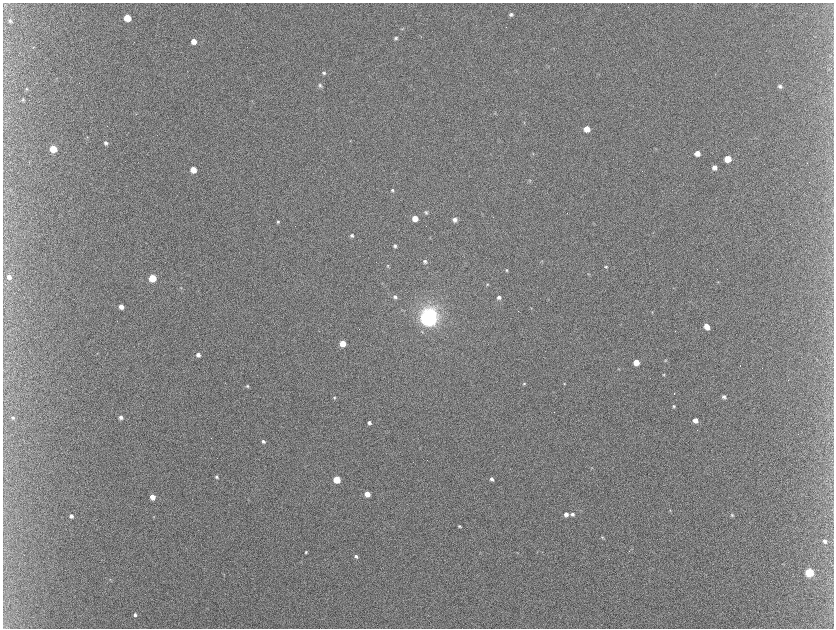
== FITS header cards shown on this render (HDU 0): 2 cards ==
NAXIS1  =                 1663 / length of data axis 1
NAXIS2  =                 1252 / length of data axis 2

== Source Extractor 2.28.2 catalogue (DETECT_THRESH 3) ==
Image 1663 x 1252 px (HDU 0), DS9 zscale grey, zoomed out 1/2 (1 PNG px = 2 x 2 image px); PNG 836 x 630 px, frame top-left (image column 2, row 1251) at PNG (3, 3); no overlay
Background 378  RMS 15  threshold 45.5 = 3 sigma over >= 5 px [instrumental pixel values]
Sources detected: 110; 17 cannot appear on this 1/2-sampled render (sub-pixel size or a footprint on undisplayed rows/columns) and are not listed; the other 93 listed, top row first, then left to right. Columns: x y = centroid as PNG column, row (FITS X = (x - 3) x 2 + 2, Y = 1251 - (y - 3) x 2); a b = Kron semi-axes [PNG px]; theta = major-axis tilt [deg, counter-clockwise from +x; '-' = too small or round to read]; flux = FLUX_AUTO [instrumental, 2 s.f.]
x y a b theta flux
511 14 4 4 - 6.9e+03
127 18 5 5 - 9.4e+04
10 21 5 4 - 5.6e+03
402 29 4 4 - 3.3e+03
396 38 4 4 - 5.6e+03
194 41 4 4 - 2.9e+04
324 73 5 4 - 5.8e+03
56 78 3 3 - 2.3e+03
320 85 6 4 -44 6.3e+03
780 86 5 5 - 7.3e+03
27 89 4 3 - 2.8e+03
23 99 4 4 - 3.5e+03
252 100 3 2 - 1.5e+03
587 129 5 4 - 4.9e+04
87 137 4 3 - 2.6e+03
350 141 3 2 - 1.4e+03
106 143 5 4 - 7.9e+03
53 149 5 4 - 1.0e+05
533 153 4 3 - 2.7e+03
697 153 5 4 - 2.5e+04
728 159 5 5 - 6.4e+04
29 162 3 2 - 1.3e+03
714 167 5 4 - 1.5e+04
193 170 4 4 - 5.0e+04
530 180 4 3 - 3.0e+03
392 190 4 3 - 4.8e+03
426 212 5 4 - 5.8e+03
415 218 4 4 - 4.6e+04
455 220 5 4 - 1.3e+04
278 222 3 3 - 4.0e+03
593 223 3 2 - 1.4e+03
352 235 4 4 - 7.1e+03
430 237 3 2 - 1.4e+03
395 246 4 4 - 7.0e+03
425 261 5 4 - 6.7e+03
541 261 4 2 - 2.2e+03
388 266 5 4 - 3.7e+03
606 267 4 4 - 4.1e+03
506 270 4 4 - 4.4e+03
588 274 4 2 - 2.0e+03
9 277 5 4 - 1.5e+04
152 278 4 4 - 1.3e+05
718 282 4 3 - 2.3e+03
487 284 4 3 - 3.0e+03
180 288 4 2 - 1.9e+03
395 297 5 5 - 7.5e+03
499 297 4 4 - 9.5e+03
121 306 4 4 - 2.5e+04
531 308 3 3 - 1.7e+03
652 312 3 2 - 1.9e+03
428 318 6 6 - 3.4e+06
707 326 5 4 - 3.4e+04
343 343 4 4 - 6.6e+04
97 353 3 2 - 1.4e+03
198 355 4 4 - 1.5e+04
666 360 3 3 - 2.6e+03
636 362 4 4 - 5.2e+04
619 369 3 3 - 1.7e+03
663 375 4 4 - 3.3e+03
564 383 4 3 - 2.9e+03
524 384 4 3 - 3.7e+03
247 386 4 3 - 4.2e+03
674 393 2 2 - 1.0e+04
334 397 4 4 - 4.1e+03
724 397 5 4 - 8.0e+03
674 406 4 4 - 4.5e+03
121 417 4 4 - 1.5e+04
13 418 4 3 - 4.6e+03
695 420 4 4 - 2.4e+04
369 423 4 4 - 8.5e+03
263 441 4 3 - 7.4e+03
591 468 5 2 - 2.2e+03
216 477 4 4 - 6.0e+03
337 479 4 4 - 1.3e+05
491 479 4 3 - 9.2e+03
367 494 4 4 - 5.5e+04
152 497 4 4 - 4.2e+04
670 510 4 3 - 2.2e+03
566 514 4 4 - 1.6e+04
572 514 4 4 - 9.6e+03
732 515 4 3 - 4.3e+03
71 516 4 3 - 1.2e+04
154 517 4 3 - 2.1e+03
459 526 4 3 - 4.5e+03
602 537 4 3 - 3.4e+03
825 541 5 4 - 1.1e+04
306 552 3 3 - 3.7e+03
517 553 4 2 - 1.7e+03
356 556 5 4 - 6.7e+03
809 572 5 4 - 2.3e+05
224 574 3 3 - 1.7e+03
110 579 3 3 - 2.0e+03
135 615 4 3 - 6.5e+03
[17 sub-pixel or undisplayed-footprint detections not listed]